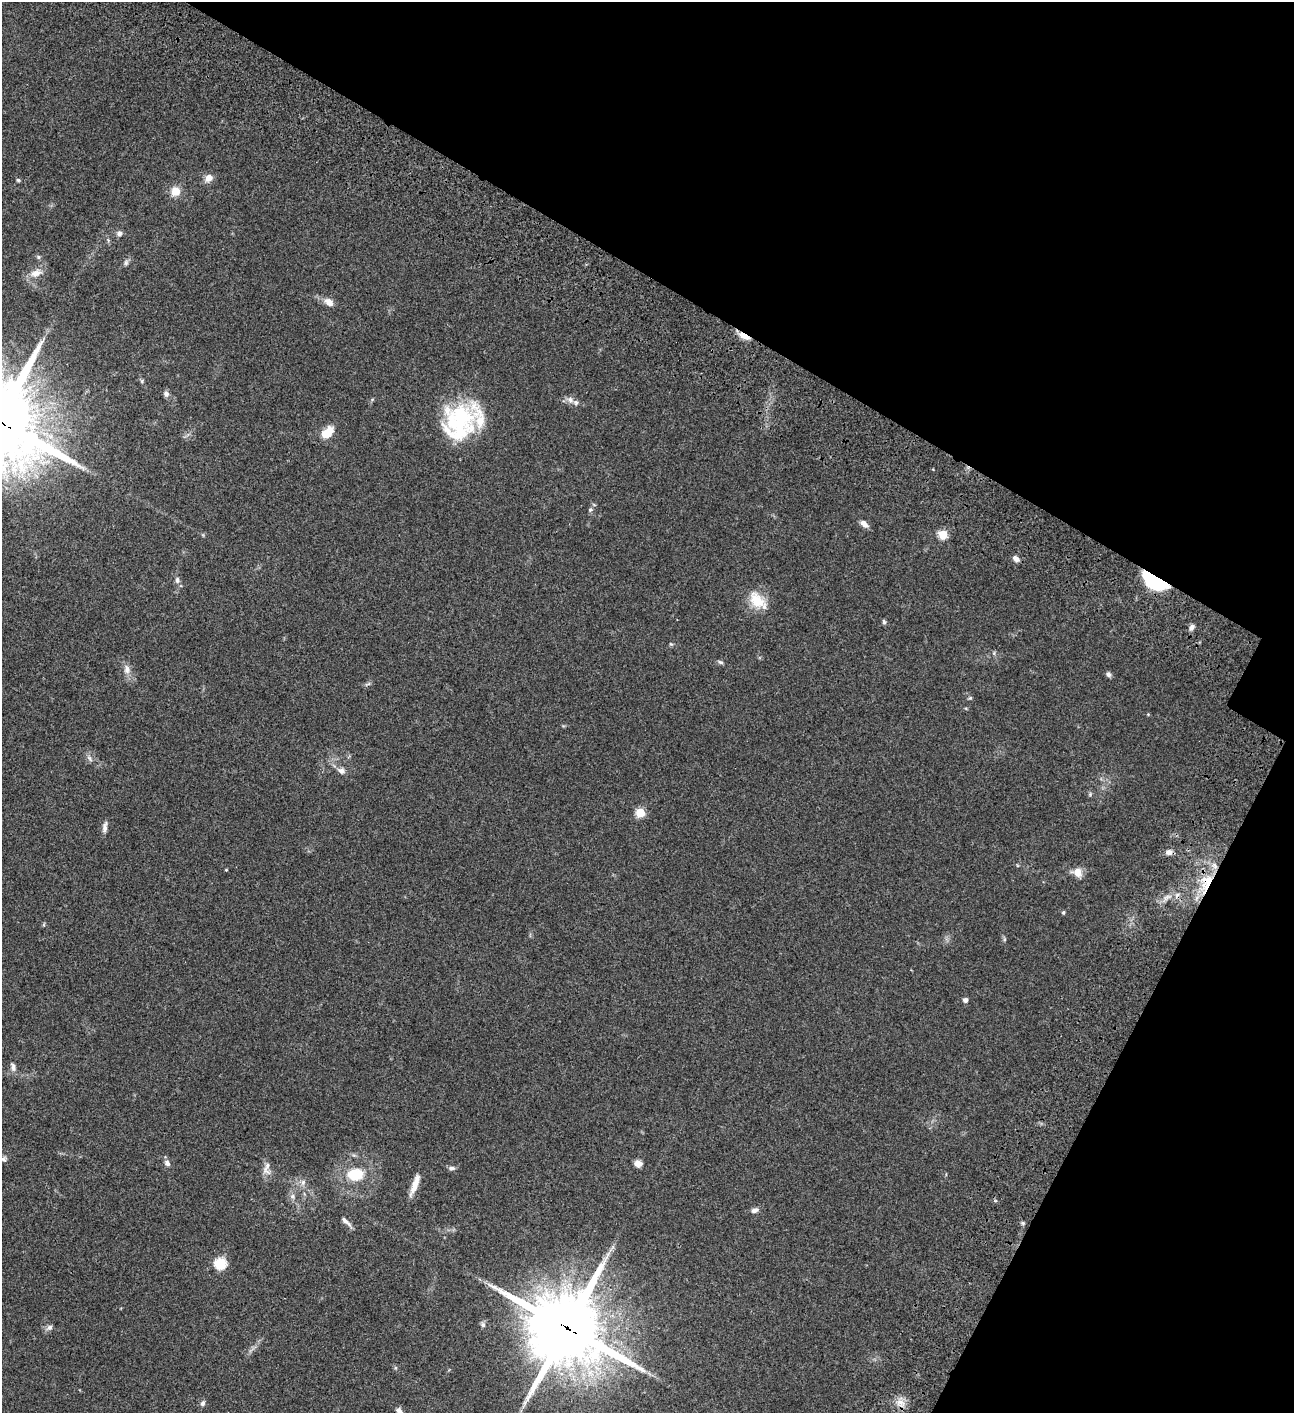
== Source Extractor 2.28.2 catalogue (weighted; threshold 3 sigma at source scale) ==
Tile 8 of 4 x 4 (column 4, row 2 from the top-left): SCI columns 4384-5675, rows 3023-4433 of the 6050 x 6048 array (HDU 1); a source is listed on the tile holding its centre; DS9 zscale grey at full resolution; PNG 1296 x 1415 px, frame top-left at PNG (2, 2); no overlay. Shown black and unused: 27% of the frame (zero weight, under 3 of 4 exposures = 13% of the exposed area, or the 3 px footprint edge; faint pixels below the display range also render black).
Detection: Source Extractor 2.28.2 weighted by HDU 2 'WHT'; one run over the whole footprint, this tile lists its part. Background 0.0652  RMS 0.0059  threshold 0.0264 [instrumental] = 3 sigma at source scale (4.5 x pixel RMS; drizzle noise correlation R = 1.50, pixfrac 1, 0.05/0.05 arcsec/px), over >= 5 px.
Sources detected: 65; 2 inside a brighter object's white glare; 1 cosmic-ray / hot-pixel residue — not listed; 3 inside a brighter listed object's ellipse — not listed separately; the other 59 listed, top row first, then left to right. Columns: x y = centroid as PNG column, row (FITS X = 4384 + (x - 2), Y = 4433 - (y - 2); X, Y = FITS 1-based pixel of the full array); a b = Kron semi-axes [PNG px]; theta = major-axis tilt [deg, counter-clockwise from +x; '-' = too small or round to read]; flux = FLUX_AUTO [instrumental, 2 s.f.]
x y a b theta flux
209 178 9 8 - 4.2
18 180 5 5 - 0.72
176 191 10 9 - 6.7
119 233 7 6 - 1.7
38 257 6 5 - 0.86
126 263 8 5 64 1.3
36 273 14 9 23 5.3
329 302 12 8 -35 4
744 336 13 6 -25 5
142 381 6 4 -89 0.73
166 394 8 7 - 1.8
570 400 9 7 -42 2.6
479 416 48 36 -40 29
327 433 15 8 42 10
590 509 7 5 48 1.2
864 524 11 6 -42 2.9
943 535 5 5 - 24
1016 559 8 6 -43 2.5
177 580 9 5 -90 1.7
1154 581 29 13 -31 33
757 600 25 16 -49 12
884 622 6 5 - 0.94
1192 627 8 6 58 1.8
671 644 5 4 - 0.66
720 662 7 5 -26 1.1
127 669 14 7 -85 3.3
1109 674 7 5 -70 1.5
368 684 10 3 26 0.83
970 698 5 4 - 0.66
90 758 10 5 -50 1.7
342 771 9 8 - 2.4
640 813 5 5 - 22
105 827 15 6 80 2.4
1169 852 8 7 - 2.3
226 870 4 3 - 0.44
1077 872 11 10 - 5.2
1206 882 25 16 67 18
1063 912 5 4 - 0.69
965 1000 5 5 - 2.1
13 1067 13 6 -77 2.1
4 1159 7 6 - 1.4
167 1163 9 7 -60 2.1
638 1163 8 7 - 3.2
451 1168 8 5 6 1.6
266 1169 20 9 78 3.9
355 1175 21 16 4 16
303 1182 8 6 75 2
415 1185 26 6 69 6.3
293 1196 7 7 - 1.8
755 1210 9 6 18 2.1
346 1222 16 5 -44 2.4
1023 1223 5 5 - 0.8
220 1263 6 6 - 48
483 1325 7 5 -75 1.3
50 1327 8 7 - 1.7
567 1328 25 23 -28 4900
203 1403 7 6 - 1.5
901 1403 14 10 -59 4.7
399 1411 9 6 -48 1.8
Overlapping masked pixels (flux is a lower limit): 4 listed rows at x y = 744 336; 1154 581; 1206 882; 567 1328
Isophote crosses this tile's border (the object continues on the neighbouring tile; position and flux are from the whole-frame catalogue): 1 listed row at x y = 399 1411